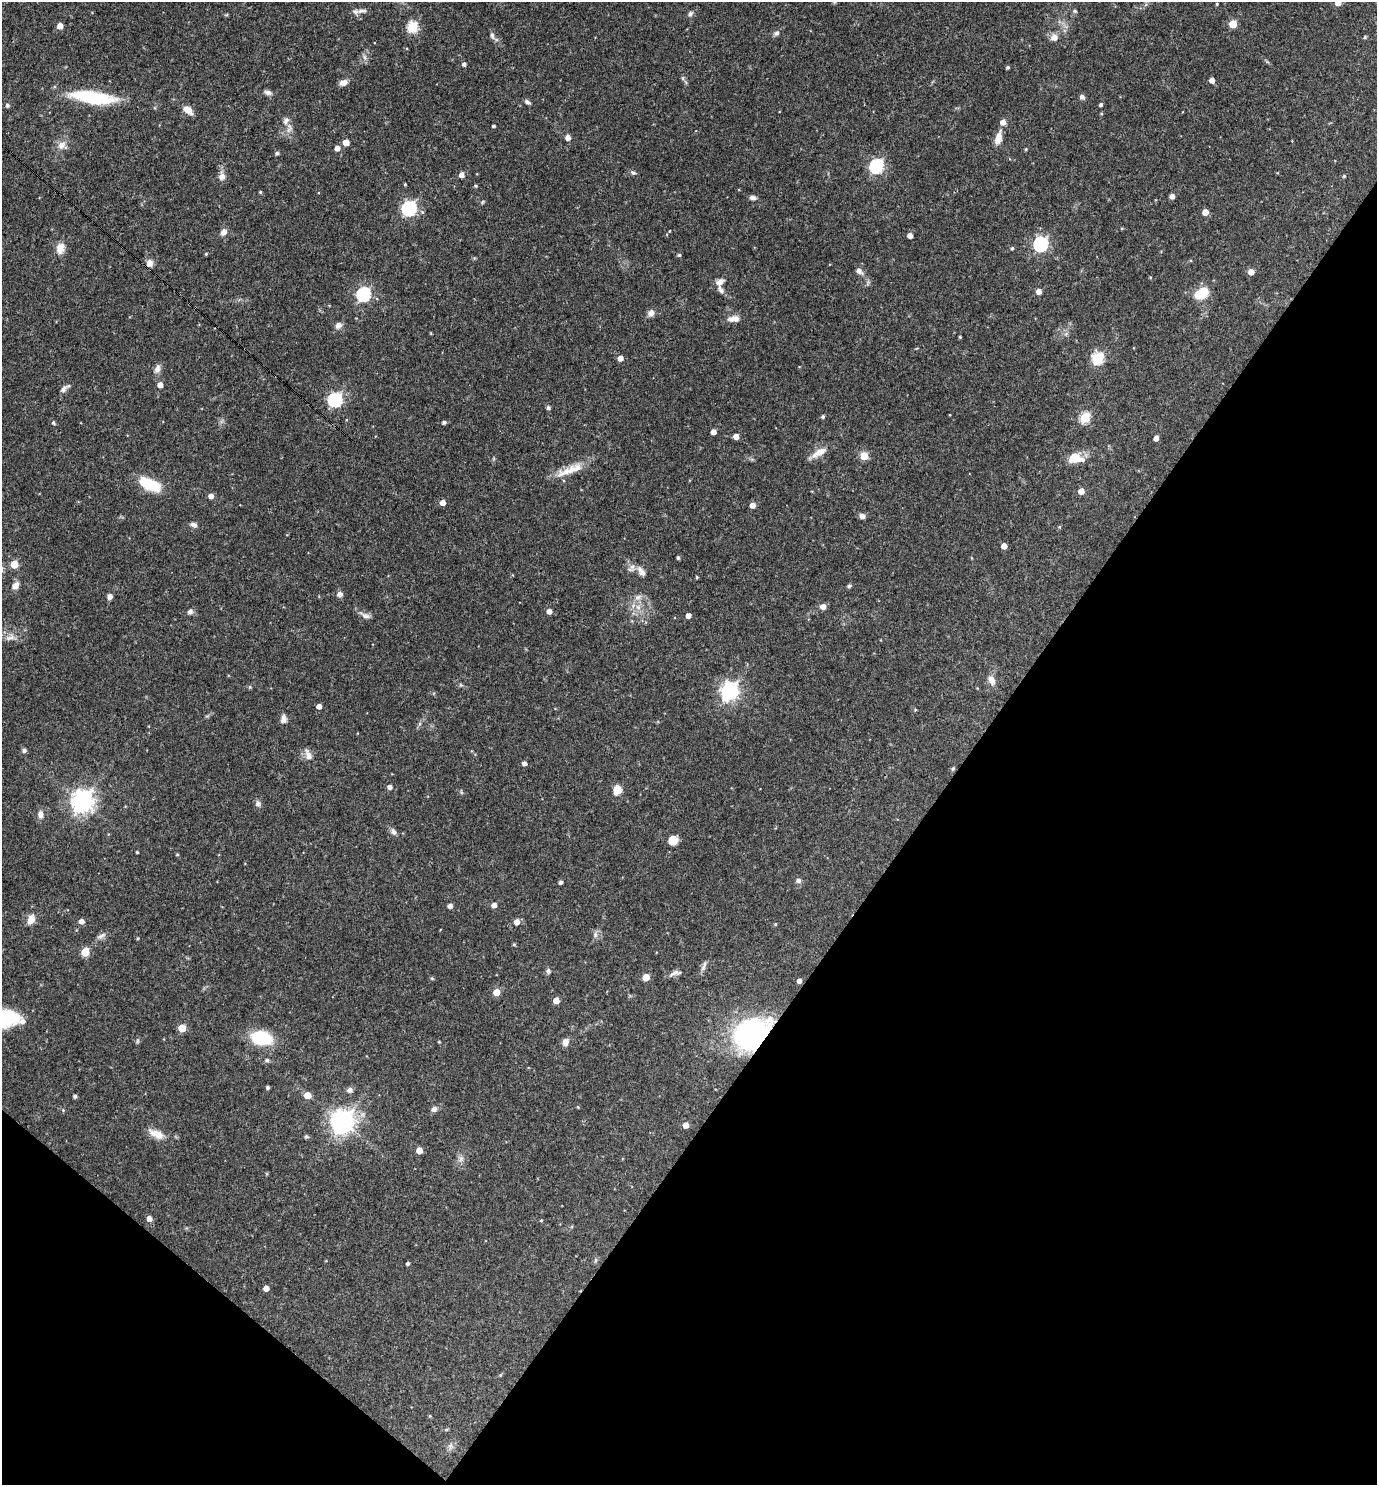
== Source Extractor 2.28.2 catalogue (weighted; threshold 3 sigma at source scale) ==
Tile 15 of 4 x 4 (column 3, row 4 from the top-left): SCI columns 2897-4271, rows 1-1483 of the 5935 x 5931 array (HDU 1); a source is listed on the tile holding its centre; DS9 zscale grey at full resolution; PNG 1379 x 1487 px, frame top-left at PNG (2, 2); no overlay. Shown black and unused: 34% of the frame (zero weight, under 3 of 4 exposures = <1% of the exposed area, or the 3 px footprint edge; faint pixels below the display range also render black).
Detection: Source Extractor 2.28.2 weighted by HDU 2 'WHT'; one run over the whole footprint, this tile lists its part. Background 0.055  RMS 0.0032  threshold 0.0145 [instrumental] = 3 sigma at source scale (4.5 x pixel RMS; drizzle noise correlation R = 1.50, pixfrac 1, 0.05/0.05 arcsec/px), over >= 5 px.
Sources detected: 175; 1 inside a brighter listed object's ellipse — not listed separately; the other 174 listed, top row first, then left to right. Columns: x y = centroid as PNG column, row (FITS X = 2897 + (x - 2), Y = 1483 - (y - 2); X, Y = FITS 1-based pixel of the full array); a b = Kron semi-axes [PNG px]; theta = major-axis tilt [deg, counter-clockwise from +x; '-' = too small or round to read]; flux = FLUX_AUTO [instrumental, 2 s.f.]
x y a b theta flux
834 2 6 4 47 0.41
1338 2 4 4 - 3.8
1217 4 3 3 - 0.3
362 11 15 6 6 1.5
1075 11 6 4 -23 0.46
690 14 8 6 55 0.83
1233 24 5 5 - 8.5
60 26 5 4 - 2.7
412 27 5 5 - 24
777 33 7 6 - 0.86
492 36 9 5 -72 0.85
1054 37 8 7 - 2.1
365 57 9 4 -81 0.86
464 64 5 4 - 0.9
1008 67 3 3 - 0.49
683 78 6 4 -90 0.51
1212 80 4 4 - 2
343 82 9 6 22 1.8
268 92 10 6 -18 1.1
93 97 46 11 -9 23
1082 97 6 6 - 0.92
527 102 8 5 -34 0.8
7 105 5 4 - 0.75
1101 105 4 4 - 0.71
187 110 13 7 -36 2.8
286 121 10 7 52 1.4
1003 122 5 5 - 2.2
493 126 3 3 - 0.56
568 138 5 4 - 2.1
998 138 16 7 73 3
346 142 5 4 - 4.1
61 145 11 9 39 2.3
337 148 5 5 - 1.8
1026 149 5 3 - 0.27
277 153 4 4 - 0.69
877 166 6 6 - 50
633 173 8 5 -23 0.65
462 175 5 5 - 1.8
1344 176 4 4 - 0.36
222 177 8 7 - 1.8
405 184 3 3 - 0.3
476 186 5 3 - 0.33
260 192 4 3 - 0.34
1172 196 4 4 - 1.7
753 198 7 5 -9 1.1
482 202 6 3 70 0.34
409 208 6 6 - 67
1205 212 4 4 - 3.2
670 231 4 2 - 0.2
223 232 8 6 57 1.7
910 235 4 4 - 1.9
1041 244 6 6 - 57
60 248 15 10 71 2.8
1012 248 4 4 - 0.48
206 254 4 3 - 0.34
679 255 4 4 - 0.49
149 263 9 8 - 1.7
859 271 10 7 -48 1.4
1251 272 4 4 - 2.9
1150 277 4 3 - 0.27
719 282 10 7 33 1.9
720 290 13 6 -62 1.2
1039 291 5 5 - 2.1
364 294 6 6 - 48
1201 294 13 9 36 8.5
651 313 9 7 47 1.4
733 319 14 7 6 2.4
338 325 8 7 - 1.5
960 337 4 3 - 0.36
620 358 5 4 - 2.3
1098 358 6 5 - 30
157 369 12 7 73 1.7
160 385 5 4 - 2.1
65 388 15 5 36 1.1
335 400 6 6 - 54
548 408 4 4 - 0.76
823 417 4 4 - 0.57
1085 418 5 5 - 22
444 422 4 4 - 0.71
53 423 5 5 - 0.47
713 432 4 4 - 2.2
736 436 4 4 - 2.4
1156 438 4 4 - 1.7
819 452 23 8 29 3.3
864 456 5 5 - 10
1075 458 19 11 1 5.2
566 472 33 9 20 5
149 484 23 10 -25 12
1081 491 5 5 - 2.5
211 496 4 4 - 1.9
443 502 5 4 - 2.2
752 505 5 4 - 2.1
862 516 7 6 - 1.2
194 525 9 6 -19 1
1004 546 4 4 - 2.9
678 558 4 3 - 0.58
14 564 5 5 - 8.4
641 571 15 7 -58 1.8
697 577 4 3 - 0.32
15 585 10 7 58 1.8
849 586 5 5 - 0.54
340 594 7 7 - 1.3
110 596 6 5 - 1.3
638 597 10 6 37 1.3
638 607 8 6 -44 1.4
823 607 5 5 - 2.3
190 611 8 6 34 0.94
549 611 4 4 - 2
688 615 4 4 - 2
365 616 12 6 -13 1.3
10 638 14 6 15 1.7
992 680 13 8 -62 1.9
461 685 5 5 - 0.43
250 687 6 4 -72 0.35
730 691 7 6 - 130
319 706 4 4 - 2
283 719 10 7 88 1.5
24 750 7 6 - 0.69
308 755 15 8 -66 2.1
524 763 5 4 - 1
953 768 5 5 - 0.44
390 787 5 5 - 1.4
617 790 13 9 81 3
82 801 8 7 - 230
258 804 8 7 - 0.94
41 814 9 7 -88 1.6
393 832 10 6 -60 1.1
673 840 9 8 - 4.9
137 852 3 3 - 0.36
177 854 4 4 - 0.32
798 881 6 6 - 0.95
561 882 5 4 - 0.63
494 905 5 4 - 1.7
450 906 4 4 - 1.4
31 919 10 7 66 3.2
81 921 5 4 - 1.7
517 922 5 5 - 2.5
775 924 4 4 - 0.3
595 934 9 4 -90 0.85
101 936 13 6 28 1.2
514 945 4 4 - 0.41
85 952 5 5 - 11
704 966 17 4 69 1.1
548 971 7 5 -80 0.83
674 973 17 6 25 1.4
646 977 5 5 - 6.4
799 981 4 4 - 1.4
496 992 5 5 - 4.2
556 1000 5 4 - 3
22 1021 7 7 - 1.2
182 1028 5 5 - 7.8
752 1035 25 19 23 94
261 1038 22 15 -14 14
137 1041 6 4 71 0.45
565 1042 10 7 88 1.7
267 1060 6 5 - 0.72
267 1087 3 3 - 0.69
350 1090 7 7 - 1
307 1095 5 5 - 4.2
75 1096 4 3 - 0.73
578 1107 4 3 - 0.27
434 1109 8 7 - 1.1
63 1110 4 4 - 0.32
342 1122 8 7 - 260
686 1125 5 4 - 2.8
156 1134 21 9 -26 3.6
306 1136 5 5 - 0.5
419 1150 5 4 - 3.6
461 1159 8 5 31 0.97
149 1219 5 5 - 1.8
541 1220 4 3 - 0.29
596 1260 6 4 89 0.49
408 1264 4 3 - 0.6
266 1288 4 4 - 2.4
Overlapping masked pixels (flux is a lower limit): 1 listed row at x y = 752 1035
Isophote crosses this tile's border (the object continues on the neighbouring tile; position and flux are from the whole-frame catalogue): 2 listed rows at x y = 834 2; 1338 2